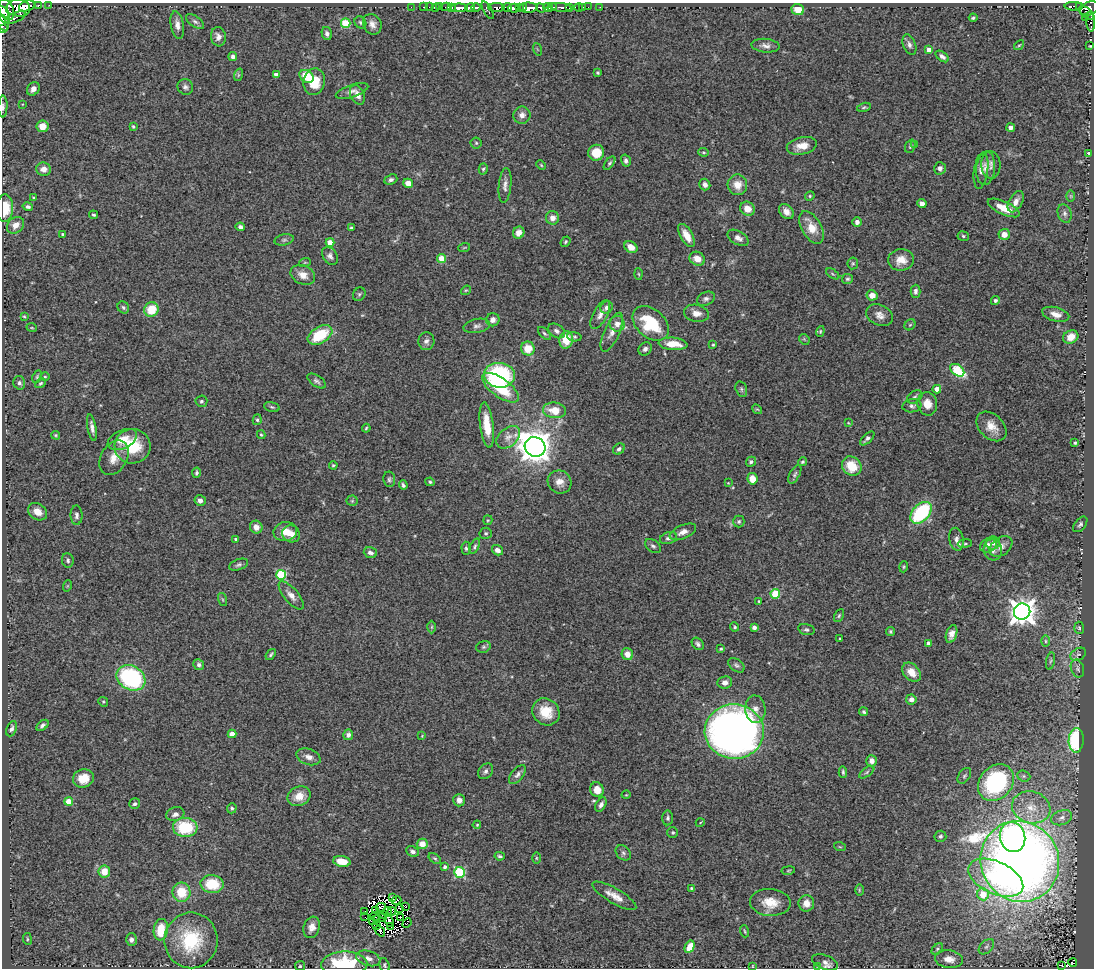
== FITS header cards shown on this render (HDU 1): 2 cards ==
NAXIS1  =                 1092
NAXIS2  =                  966

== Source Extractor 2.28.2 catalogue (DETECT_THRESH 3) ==
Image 1092 x 966 px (HDU 1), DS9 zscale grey, 1 PNG px = 1 image px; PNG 1096 x 970 px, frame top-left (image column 1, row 966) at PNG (2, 3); each listed source drawn as its Kron ellipse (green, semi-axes under 4 px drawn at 4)
Background 0.979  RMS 0.062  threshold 0.187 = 3 sigma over >= 5 px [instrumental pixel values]
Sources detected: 385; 11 with non-positive FLUX_AUTO (blend fragments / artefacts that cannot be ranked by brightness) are neither listed nor drawn; the other 374 listed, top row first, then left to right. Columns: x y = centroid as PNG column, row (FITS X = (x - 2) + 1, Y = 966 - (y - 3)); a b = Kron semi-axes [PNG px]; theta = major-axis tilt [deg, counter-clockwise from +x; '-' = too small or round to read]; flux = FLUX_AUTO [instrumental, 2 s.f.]
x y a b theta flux
38 5 3 3 - 110
49 5 2 2 - 6.1
27 6 8 5 18 1600
1074 6 9 3 -3 120
1079 6 3 3 - 82
411 7 2 2 - 9.9
423 7 3 2 - 14
429 7 2 2 - 26
436 7 3 2 - 40
440 7 2 2 - 18
446 7 5 2 - 28
452 7 4 3 - 25
507 7 4 3 - 350
519 7 3 2 - 120
552 7 4 3 - 450
561 7 11 3 -6 250
569 7 3 3 - 140
579 7 4 3 - 58
583 7 3 2 - 5.2
588 7 2 2 - 11
600 7 2 2 - 5.5
18 8 12 9 -4 3000
459 8 8 4 0 1100
470 8 5 3 - 630
476 8 4 3 - 550
497 8 8 4 0 900
514 8 6 4 -5 330
523 8 3 3 - 500
528 8 10 5 1 2200
541 8 5 3 - 790
548 8 4 3 - 780
1089 8 10 6 24 590
6 9 11 7 -68 2700
488 10 10 3 -60 110
798 10 6 5 - 64
1087 13 9 5 -38 170
3 15 10 5 -62 1900
15 17 11 5 23 440
1086 17 3 3 - 95
973 18 4 3 - 6.7
195 22 10 5 -36 12
360 22 6 5 - 7.4
1091 22 10 3 -87 88
3 23 8 5 -71 570
346 23 5 4 - 210
372 24 11 9 -60 26
177 25 14 6 -80 26
2 29 2 2 - 75
327 34 7 5 -76 13
218 37 9 7 -81 23
909 45 11 6 -69 17
1019 45 5 4 - 5
765 46 14 7 -6 22
1090 46 3 2 - 3.1
537 49 6 4 -71 5.2
929 50 4 4 - 39
233 56 4 4 - 15
942 56 7 4 -37 16
598 73 3 3 - 5.6
238 75 6 4 72 5.8
276 75 4 4 - 31
307 76 8 6 -35 150
314 82 13 10 78 96
185 87 8 7 - 14
33 89 7 6 - 21
352 91 17 6 19 22
357 95 10 7 -66 29
23 104 3 2 - 2.7
3 106 11 4 87 10
864 107 7 4 14 6
522 115 8 8 - 28
42 126 6 5 - 47
133 126 3 3 - 5.5
1011 127 4 4 - 17
476 143 5 5 - 6.1
915 145 4 3 - 6.6
802 146 15 8 12 46
910 146 7 5 69 8.8
703 152 5 4 - 5.7
596 153 8 8 - 74
1088 153 3 2 - 3.5
626 161 6 5 - 13
610 163 8 4 53 7.2
541 165 5 3 - 4.4
991 165 14 9 -86 22
940 168 6 6 - 15
986 168 17 9 85 29
44 169 7 6 - 33
483 169 6 4 74 7
981 171 18 7 82 22
391 180 6 5 - 12
408 183 5 4 - 39
505 185 17 6 85 23
705 185 6 5 - 17
737 185 10 10 - 52
810 196 5 4 - 5.7
1071 196 6 4 -90 5.8
34 197 4 3 - 4.1
1016 202 11 6 60 30
922 203 4 4 - 32
28 207 5 4 - 9.5
5 208 13 8 88 93
1004 208 17 6 -25 71
747 209 7 6 - 43
786 212 8 6 -47 28
1065 214 9 6 -73 15
94 215 4 3 - 6.1
553 218 7 6 - 29
857 222 5 4 - 19
16 225 9 7 41 35
240 227 5 4 - 11
812 227 18 10 -61 74
351 228 4 3 - 7.3
519 233 6 5 - 36
63 234 3 3 - 5.7
1004 234 6 5 - 35
687 235 13 6 -60 47
963 236 5 4 - 6.5
738 238 11 6 -30 25
284 240 10 5 13 11
330 242 4 4 - 54
565 242 6 4 53 5.8
631 247 7 5 -34 44
464 248 6 3 20 4.5
330 256 10 7 -55 16
442 259 4 4 - 120
697 259 8 6 -26 43
901 260 13 10 6 54
305 262 6 3 19 5
853 263 6 5 - 6.2
639 274 5 3 - 4.5
833 274 7 3 -36 5.4
303 275 13 9 -23 43
847 279 6 5 - 7.7
466 290 5 4 - 5.1
915 291 6 5 - 14
359 294 7 6 - 8
872 295 5 5 - 42
706 299 9 6 26 14
995 300 4 4 - 9.2
123 307 6 5 - 8.7
607 307 6 5 - 18
151 310 7 7 - 99
696 313 12 8 -11 31
1056 314 14 7 -15 32
600 315 16 7 61 25
880 315 14 10 -26 31
24 317 4 3 - 4.9
493 320 7 6 - 22
651 323 21 14 -41 240
617 324 8 7 - 28
910 325 6 5 - 6.1
477 326 13 7 12 18
32 328 5 3 - 3.8
556 331 9 6 -35 17
820 331 5 4 - 4.9
612 332 21 7 66 34
544 333 8 3 -45 7.4
320 335 13 8 30 170
574 337 7 4 -9 7.2
1071 337 8 6 29 42
804 339 6 4 -46 5.3
566 340 9 7 81 86
426 341 9 8 - 17
673 344 14 6 -5 74
713 345 4 3 - 4.4
528 349 7 6 - 73
645 349 7 6 - 14
957 370 8 5 -38 260
499 375 15 12 -6 480
37 377 7 4 64 6.3
45 377 5 3 - 4.4
317 381 11 5 -34 12
19 383 7 6 - 11
41 383 5 4 - 6.2
500 388 21 9 -36 190
741 389 8 5 -73 8.7
937 389 4 4 - 51
915 397 8 5 34 10
201 401 6 5 - 8.2
927 404 11 10 - 45
912 406 9 6 9 14
272 407 8 4 -16 6.7
757 409 5 4 - 4.7
555 410 11 7 -8 71
257 420 5 4 - 6.9
848 423 4 3 - 3.1
487 425 23 6 -83 90
991 426 17 12 -44 56
92 427 13 4 -80 19
366 428 4 3 - 5
56 435 4 3 - 4.9
261 435 4 3 - 5.4
508 437 14 9 41 31
867 438 9 4 45 13
122 439 15 9 25 62
1075 443 3 3 - 6.1
132 446 18 17 - 160
535 447 10 9 - 6500
619 449 6 5 - 11
114 458 18 13 60 55
751 462 5 5 - 11
802 462 5 4 - 6
333 465 4 4 - 5.8
852 466 10 9 - 100
196 473 5 4 - 8.9
795 474 10 5 61 11
389 479 8 6 -82 9.4
752 479 5 5 - 55
430 482 5 4 - 6.5
560 482 12 11 - 37
728 483 3 3 - 3
403 485 5 3 - 8.2
200 501 5 5 - 20
352 501 5 5 - 6.8
38 512 10 8 -33 40
921 513 13 8 46 400
77 515 10 6 -89 13
488 520 5 4 - 5.6
739 522 6 5 - 8.3
1080 524 9 5 50 10
256 527 6 6 - 31
285 532 12 9 9 56
683 532 14 7 23 25
486 533 6 5 - 7.6
291 534 9 8 - 33
669 538 9 6 16 14
236 539 3 3 - 9.5
956 539 12 7 -80 18
993 543 7 6 - 17
965 544 7 3 8 6.8
988 545 8 6 29 26
475 546 8 4 63 8.5
653 546 9 5 -38 12
1001 546 12 8 37 28
466 548 6 4 -87 7.5
497 550 6 5 - 25
993 550 10 9 - 21
370 552 7 5 -17 16
68 560 7 6 - 11
239 565 10 5 21 11
904 567 6 3 71 5.1
281 575 5 5 - 280
67 586 6 3 71 4
775 594 5 4 - 200
291 595 17 7 -49 31
223 600 7 3 -71 4.4
759 601 4 3 - 4.1
1022 612 8 8 - 4700
839 616 7 4 63 7.1
432 627 6 4 89 5.3
735 627 5 4 - 5.7
754 627 4 3 - 18
1079 628 6 5 - 6.5
806 630 8 5 -15 9.5
890 631 4 4 - 5.8
951 634 9 5 72 25
840 638 2 2 - 3.2
1045 641 6 4 -89 6.7
929 643 4 4 - 26
698 644 7 5 -47 11
483 647 7 5 15 8.5
721 649 4 3 - 5.1
627 654 6 5 - 39
1078 654 8 5 30 12
271 655 6 3 52 6.8
1050 661 8 3 78 6.6
199 665 5 5 - 12
736 665 9 6 -37 11
1077 668 9 6 -68 13
911 672 11 7 -47 55
131 678 15 12 -31 510
725 682 7 6 - 22
911 699 5 5 - 19
103 702 5 4 - 5.7
755 709 14 10 -86 33
546 712 14 13 - 92
864 712 4 4 - 7.4
42 725 7 4 40 12
11 729 8 5 66 12
734 731 29 27 -2 3400
232 734 4 4 - 52
348 735 5 5 - 18
422 736 4 3 - 3.3
1076 740 12 7 89 370
308 757 12 8 -20 25
872 761 6 5 - 25
485 771 9 6 48 13
843 772 6 3 -86 7.5
867 772 9 4 36 9
517 775 11 6 52 15
964 776 9 5 55 9
1024 776 7 5 -21 8.2
83 778 10 9 - 59
996 783 20 16 47 580
597 790 7 6 - 53
626 795 4 3 - 3.2
299 796 12 9 25 56
459 800 6 6 - 22
69 801 4 4 - 97
135 804 5 5 - 10
601 805 8 4 61 15
1031 807 19 16 -16 94
232 808 5 4 - 7.9
175 814 9 7 16 20
668 818 7 5 85 8.6
1062 818 11 7 19 20
700 823 4 3 - 3.3
477 825 4 3 - 4.5
185 827 12 9 -4 210
673 832 5 5 - 7
940 836 6 5 - 8.8
1013 837 15 12 -75 800
422 844 5 5 - 51
840 847 6 3 -18 4.6
413 851 6 5 - 16
623 853 8 6 -45 13
500 856 5 3 - 6.4
536 858 5 3 - 4.7
435 859 7 4 -39 6.6
342 861 9 5 -10 69
1020 861 41 39 -61 5200
445 867 4 4 - 11
788 870 7 3 9 4.4
104 872 6 5 - 55
460 872 5 5 - 320
996 878 29 16 -25 310
212 884 11 9 -5 140
691 888 3 2 - 4.9
859 890 6 4 -90 5.1
181 892 9 9 - 110
983 894 6 5 - 97
614 896 25 7 -30 46
392 898 4 3 - 7.5
396 900 5 3 - 4.8
770 902 20 13 -5 80
806 903 8 8 - 36
381 907 5 2 - 3.8
406 907 3 2 - 8
400 909 3 2 - 4.5
365 911 2 2 - 2.9
376 911 2 2 - 0.99
392 911 4 3 - 1.8
387 912 5 2 - 12
382 915 2 2 - 2.9
375 916 5 2 - 4.1
365 917 2 2 - 7.3
401 917 2 2 - 3.4
380 918 6 2 4 4.2
374 920 6 2 30 1.9
389 921 6 2 -70 2.2
407 923 5 2 - 8.8
377 926 2 2 - 4.1
390 926 3 2 - 1.6
312 927 11 8 71 29
161 930 11 7 82 110
380 931 6 3 -52 9
745 931 6 3 -72 4.8
27 939 6 3 -83 4.6
131 940 6 5 - 18
191 940 28 26 -89 270
690 947 6 4 63 72
986 947 9 6 45 11
937 949 7 4 45 6.8
368 958 12 7 -16 26
949 959 14 8 -5 37
825 962 13 7 -20 22
1073 963 4 2 - 22
344 964 23 12 2 320
384 965 7 5 -73 6.5
1061 965 3 2 - 2.9
300 966 5 5 - 5.1
752 966 4 3 - 2.9
818 967 4 3 - 3.7
At the frame edge (FLAGS 8, measured only in part): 6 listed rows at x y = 3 15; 3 23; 2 29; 3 106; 5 208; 344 964
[11 non-positive-flux detections neither listed nor drawn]